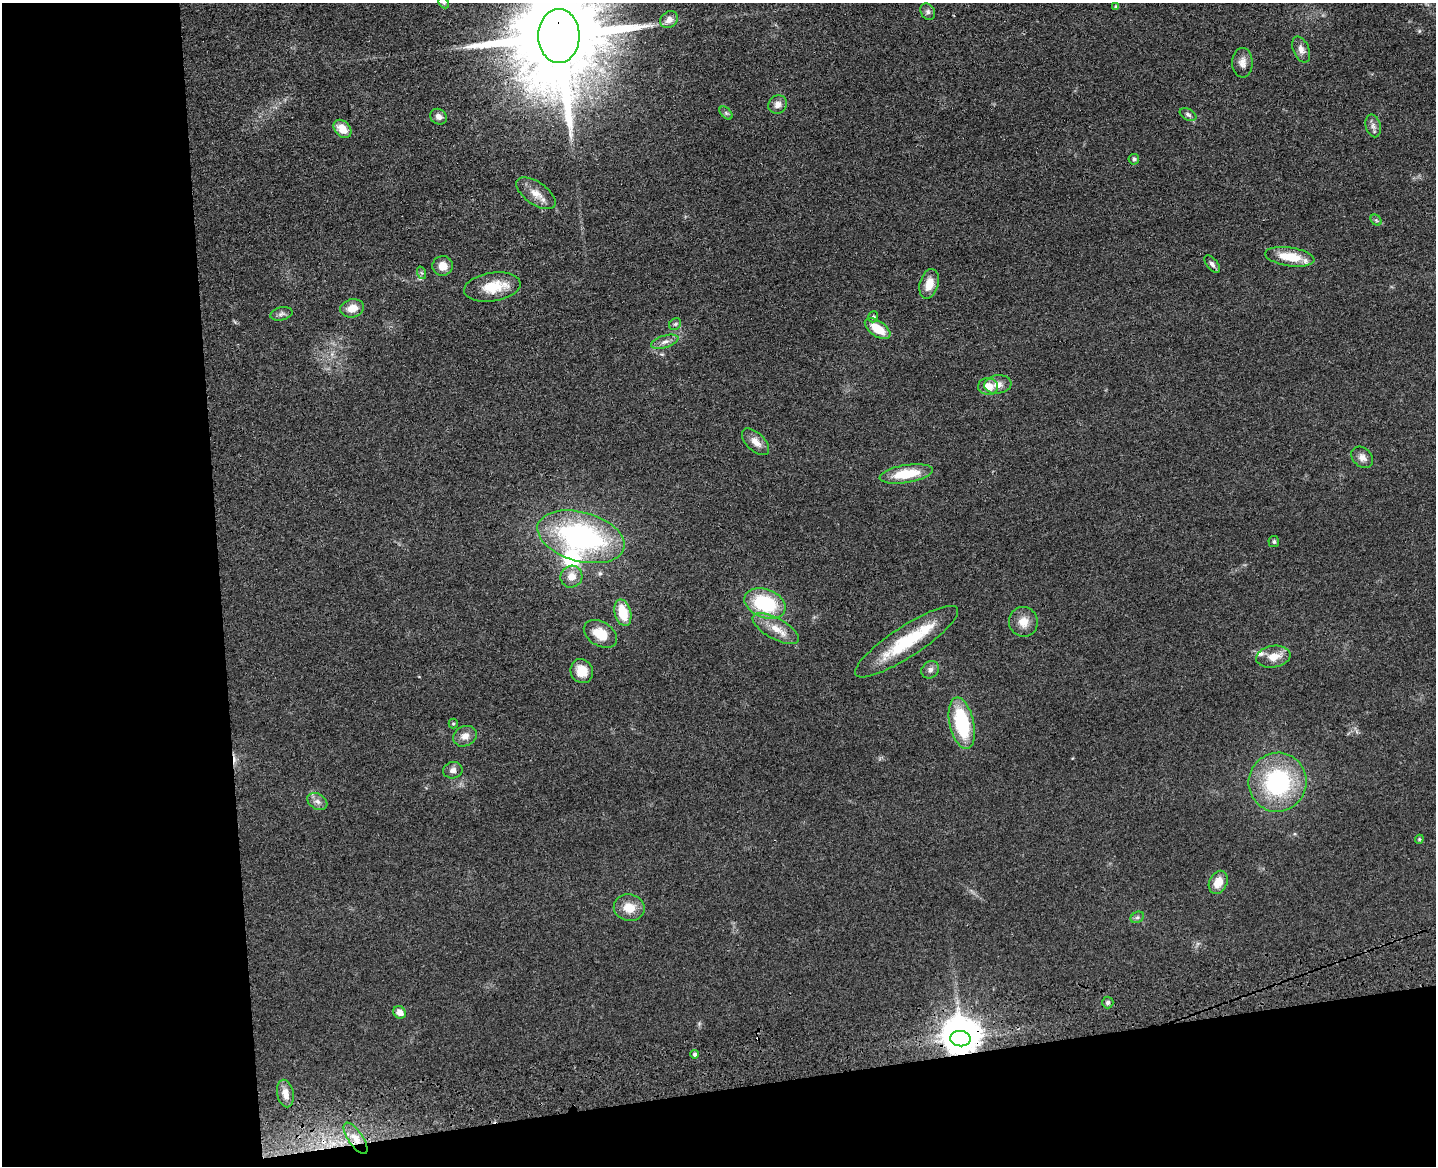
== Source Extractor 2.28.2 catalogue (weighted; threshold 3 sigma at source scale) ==
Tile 10 of 3 x 4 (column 1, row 4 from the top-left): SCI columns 265-1698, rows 117-1280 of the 4726 x 4887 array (HDU 1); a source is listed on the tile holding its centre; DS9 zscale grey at full resolution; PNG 1438 x 1168 px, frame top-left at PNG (2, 3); each listed source drawn as its Kron ellipse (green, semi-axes under 4 px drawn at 4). Shown black and unused: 22% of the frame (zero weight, under 3 of 4 exposures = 6% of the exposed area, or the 3 px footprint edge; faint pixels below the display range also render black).
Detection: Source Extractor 2.28.2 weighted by HDU 2 'WHT'; one run over the whole footprint, this tile lists its part. Background 0.0547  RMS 0.0057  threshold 0.0257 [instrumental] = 3 sigma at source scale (4.5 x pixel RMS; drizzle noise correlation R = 1.50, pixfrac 1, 0.05/0.05 arcsec/px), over >= 5 px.
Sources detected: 66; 1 inside a brighter object's white glare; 1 cosmic-ray / hot-pixel residue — neither listed nor drawn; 3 inside a brighter listed object's ellipse — not listed separately; the other 61 listed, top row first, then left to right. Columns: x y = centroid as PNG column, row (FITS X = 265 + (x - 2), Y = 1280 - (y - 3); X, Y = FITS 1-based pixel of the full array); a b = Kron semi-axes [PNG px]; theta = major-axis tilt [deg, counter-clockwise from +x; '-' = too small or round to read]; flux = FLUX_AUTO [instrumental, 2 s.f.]
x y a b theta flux
444 3 6 4 -45 0.97
1116 7 4 3 - 1.3
928 12 9 7 -60 1.8
669 20 9 7 33 3.8
559 36 27 20 -90 15000
1301 49 13 8 -66 3.5
1242 63 15 10 90 4
778 104 10 8 47 3.4
726 113 8 4 -45 1.1
1188 114 9 5 -28 1.6
438 117 9 7 -31 2.8
1373 126 11 7 -75 2.7
342 129 10 7 -47 7.4
1134 159 5 5 - 1.5
536 193 23 11 -35 6.9
1376 220 6 4 -44 0.98
1290 257 25 9 -8 15
1212 264 10 5 -51 1.9
443 266 10 10 - 5.7
422 273 6 4 -70 0.99
929 284 15 9 74 7.7
492 287 28 14 9 16
352 308 12 9 15 6.6
281 314 11 6 13 1.8
873 317 5 5 - 1.2
675 324 6 5 - 1.1
878 329 14 7 -34 12
665 342 14 6 17 3
998 384 13 9 7 4.6
988 386 10 8 -6 6.8
756 442 17 9 -44 5.1
1362 457 12 9 -43 3.7
906 474 27 9 9 19
581 537 45 24 -15 110
1274 542 5 5 - 1.1
571 577 11 10 - 5.9
765 603 21 14 -20 38
623 613 13 8 -75 14
1023 622 15 14 - 7
776 629 26 10 -29 9
600 634 18 12 -31 12
907 642 61 15 33 33
1273 657 17 10 10 7.6
930 670 9 8 - 2.5
582 671 12 11 - 9.7
962 723 26 12 -77 41
453 724 5 4 - 0.72
465 736 12 10 26 4.5
453 770 10 8 11 2.6
1278 782 29 29 - 66
317 801 11 7 -32 2.8
1419 839 4 4 - 0.61
1218 882 12 9 65 7.8
629 908 15 13 -10 9.1
1137 917 7 5 29 1.3
1108 1003 6 5 - 1.3
399 1012 7 5 -38 4.8
960 1039 10 7 -6 950
694 1054 4 4 - 1.3
285 1094 14 8 -77 4.3
355 1138 18 7 -56 4.6
Overlapping masked pixels (flux is a lower limit): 3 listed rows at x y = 559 36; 960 1039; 355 1138
Isophote crosses this tile's border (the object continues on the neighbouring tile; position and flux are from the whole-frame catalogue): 2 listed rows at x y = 444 3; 559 36